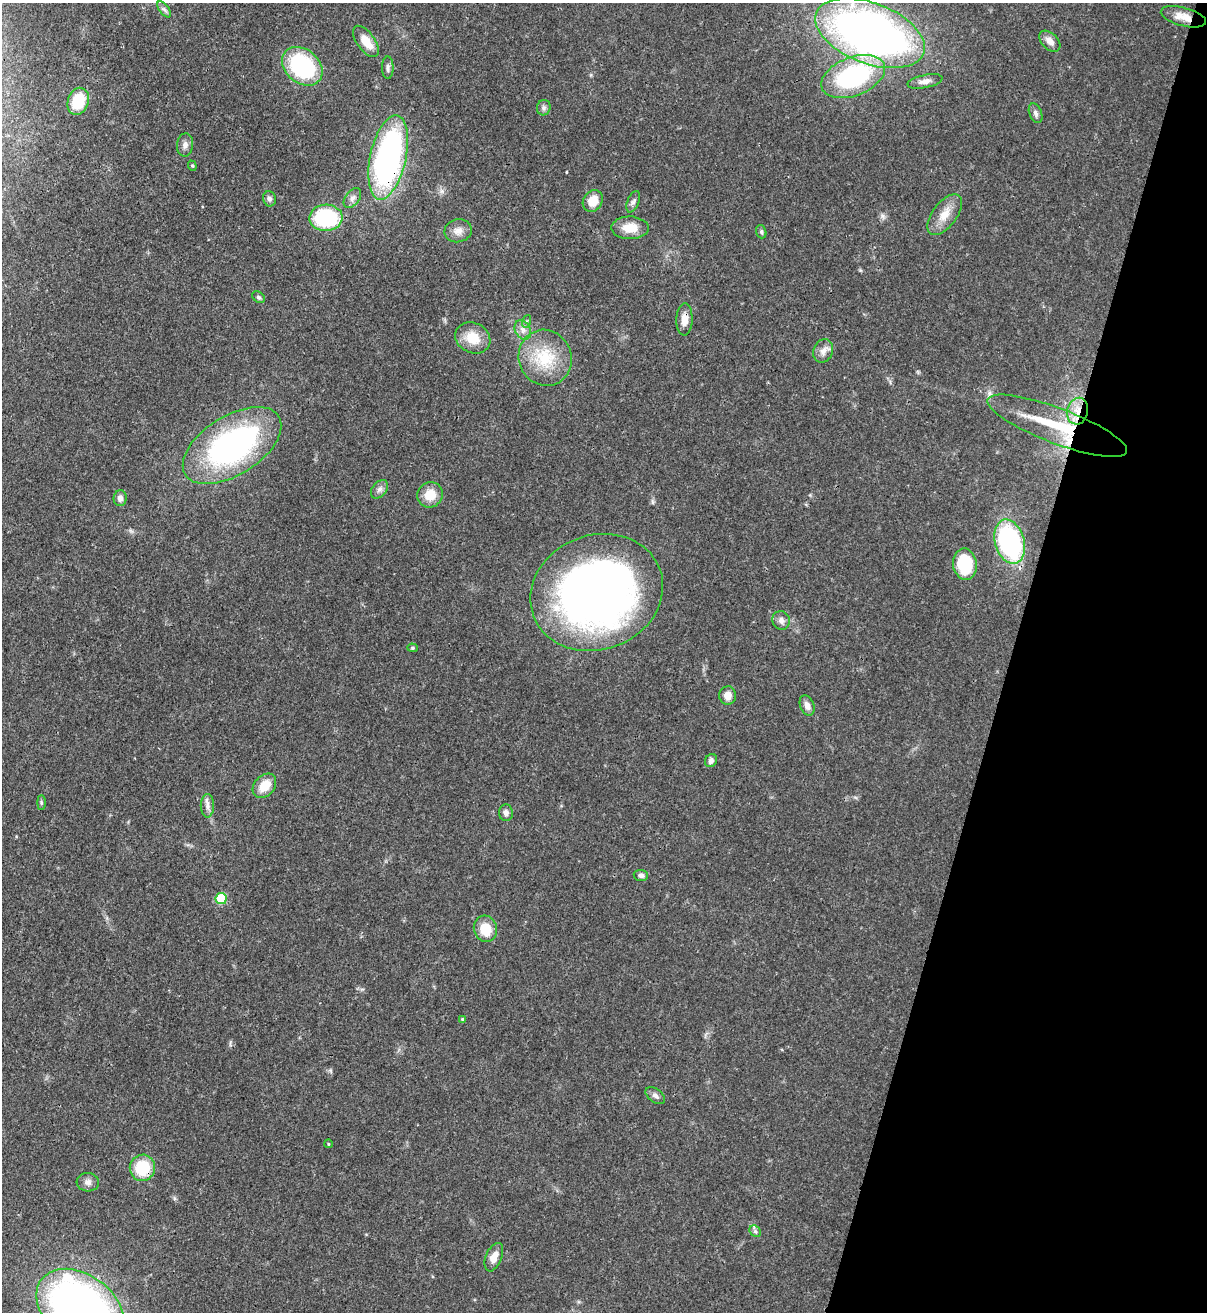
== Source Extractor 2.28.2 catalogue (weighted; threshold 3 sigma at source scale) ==
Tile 8 of 4 x 4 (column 4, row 2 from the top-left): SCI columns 3957-5161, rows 2652-3961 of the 5378 x 5302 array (HDU 1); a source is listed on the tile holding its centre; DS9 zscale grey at full resolution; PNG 1209 x 1314 px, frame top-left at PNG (2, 3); each listed source drawn as its Kron ellipse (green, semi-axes under 4 px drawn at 4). Shown black and unused: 16% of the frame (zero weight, under 3 of 4 exposures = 7% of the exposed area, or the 3 px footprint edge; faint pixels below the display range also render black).
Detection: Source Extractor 2.28.2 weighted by HDU 2 'WHT'; one run over the whole footprint, this tile lists its part. Background 0.0932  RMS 0.0041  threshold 0.0185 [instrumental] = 3 sigma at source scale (4.5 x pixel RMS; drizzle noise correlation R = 1.50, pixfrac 1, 0.05/0.05 arcsec/px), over >= 5 px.
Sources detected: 60; all 60 listed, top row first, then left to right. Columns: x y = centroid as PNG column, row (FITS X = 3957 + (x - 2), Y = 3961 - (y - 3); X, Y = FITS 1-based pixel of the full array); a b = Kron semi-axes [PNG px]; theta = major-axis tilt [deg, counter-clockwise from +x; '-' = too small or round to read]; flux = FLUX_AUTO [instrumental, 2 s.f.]
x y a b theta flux
164 9 9 4 -54 1.3
1183 17 23 9 -15 5.5
870 33 57 30 -21 280
366 41 18 9 -53 6.6
1050 41 13 8 -44 3.1
302 66 22 16 -40 45
388 68 11 5 -90 1.3
853 76 33 19 21 59
925 81 18 6 12 2.6
78 101 14 10 71 15
544 108 8 7 - 1.3
1036 113 10 6 -69 1.4
185 145 12 8 83 2
388 157 43 18 77 120
192 166 5 4 - 0.58
352 198 11 7 53 1.9
269 199 8 6 -72 1.4
593 201 11 9 56 6.8
633 202 11 6 68 1.4
945 215 24 12 53 6.5
326 218 16 13 3 39
630 228 18 11 -1 6.9
458 231 14 11 12 3.4
761 232 7 5 -70 0.83
259 297 7 5 -39 0.79
684 319 16 8 88 4.1
527 321 6 4 71 0.68
523 330 10 7 -60 2.5
473 338 18 15 -27 9.3
823 351 12 9 69 2.7
545 358 28 26 -65 20
1077 411 13 10 75 6.1
1057 426 74 17 -21 33
232 445 55 29 32 110
380 489 10 7 50 1.8
430 495 13 12 - 7.4
120 498 8 6 87 2.1
1010 542 22 14 -73 64
965 564 16 12 -81 22
597 592 67 57 21 290
781 620 9 8 - 2.1
412 648 5 4 - 0.61
728 696 9 8 - 3.5
807 705 10 7 -69 2.2
711 760 7 5 61 1.5
264 786 13 10 48 6.9
41 803 7 4 -90 0.61
207 806 11 6 89 2
506 813 8 7 - 2
641 875 7 5 -6 1.5
221 898 5 5 - 20
485 929 13 11 -75 9.5
462 1019 4 4 - 0.52
655 1096 11 6 -37 1.6
328 1144 4 3 - 0.31
142 1168 13 12 - 16
88 1182 11 9 -4 2
755 1231 6 5 - 0.96
494 1257 15 8 68 3.9
80 1308 48 33 -36 270
Overlapping masked pixels (flux is a lower limit): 6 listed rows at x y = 1183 17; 388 157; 684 319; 1077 411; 1057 426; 142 1168
Isophote crosses this tile's border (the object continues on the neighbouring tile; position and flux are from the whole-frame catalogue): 1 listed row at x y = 80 1308
Unlisted compact peaks at least as high as the median listed source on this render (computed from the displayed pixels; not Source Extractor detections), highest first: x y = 882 216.